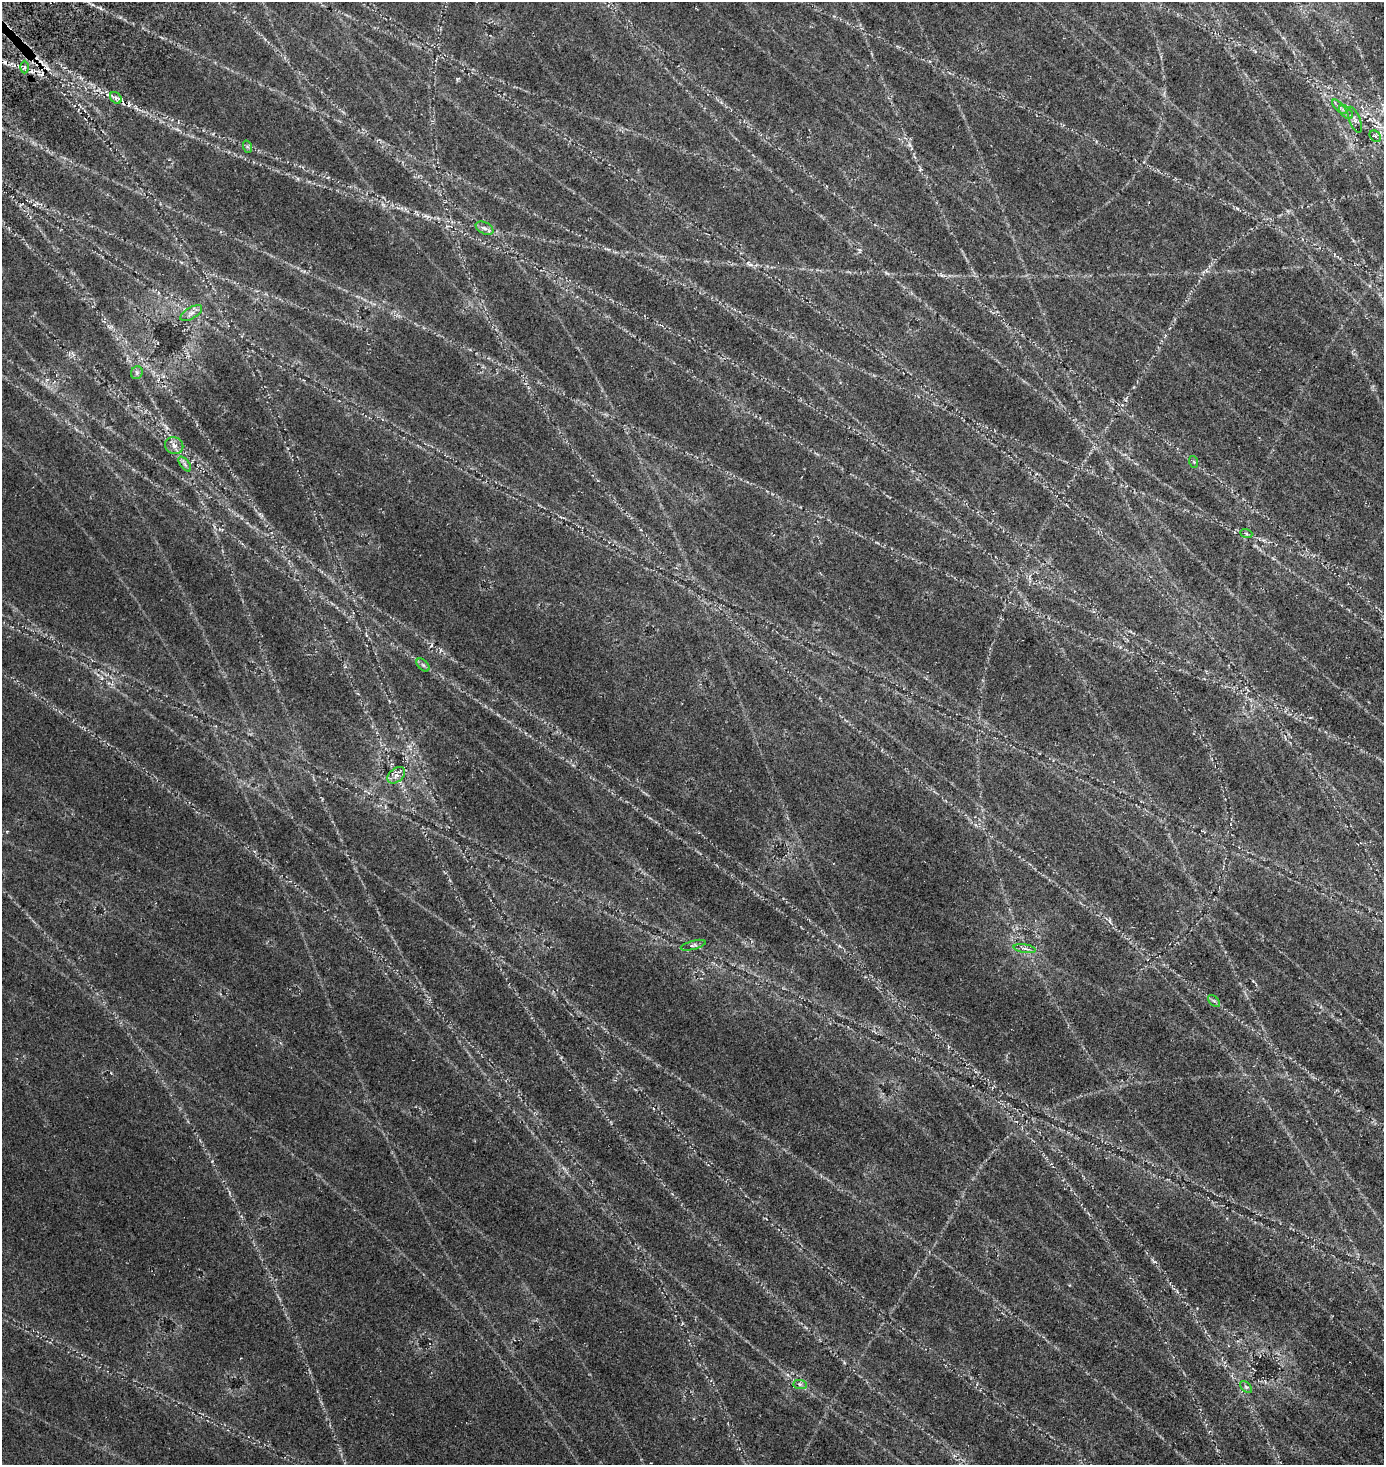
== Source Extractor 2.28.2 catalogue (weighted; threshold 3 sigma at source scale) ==
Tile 6 of 4 x 4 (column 2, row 2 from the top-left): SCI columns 1662-3043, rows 3176-4638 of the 6331 x 6330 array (HDU 1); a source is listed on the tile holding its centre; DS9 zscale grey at full resolution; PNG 1386 x 1467 px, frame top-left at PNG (2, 2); each listed source drawn as its Kron ellipse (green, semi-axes under 4 px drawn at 4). Shown black and unused: <1% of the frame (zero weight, under 3 of 5 exposures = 11% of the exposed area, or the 3 px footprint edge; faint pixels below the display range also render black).
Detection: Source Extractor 2.28.2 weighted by HDU 2 'WHT'; one run over the whole footprint, this tile lists its part. Background 0.14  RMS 0.026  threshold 0.115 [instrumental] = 3 sigma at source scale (4.5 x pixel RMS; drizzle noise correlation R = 1.50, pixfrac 1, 0.05/0.05 arcsec/px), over >= 5 px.
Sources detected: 22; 1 cosmic-ray / hot-pixel residue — neither listed nor drawn; the other 21 listed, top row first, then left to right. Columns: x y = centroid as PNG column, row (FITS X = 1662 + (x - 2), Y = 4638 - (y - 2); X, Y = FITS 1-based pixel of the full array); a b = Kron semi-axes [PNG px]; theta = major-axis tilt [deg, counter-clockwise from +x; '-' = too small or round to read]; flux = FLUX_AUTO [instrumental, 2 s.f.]
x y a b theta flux
24 67 6 4 90 5.3
116 98 6 5 - 6.5
1339 107 9 3 -45 5.5
1346 112 8 5 -45 7
1355 120 14 5 -68 9
1375 136 6 5 - 4.6
248 147 6 4 -71 3.5
485 228 9 6 -27 7.8
191 313 12 5 30 10
137 373 6 6 - 5.5
174 446 9 8 - 12
1194 462 6 3 -72 2.6
185 464 8 4 -53 5.8
1246 533 6 4 -20 3
423 665 8 4 -45 4.9
396 775 10 6 40 12
693 945 13 4 15 6.7
1025 949 11 4 -10 7.8
1214 1001 7 4 -45 4
800 1384 7 4 -1 5.3
1246 1387 7 4 -44 4.6
Unlisted compact peaks at least as high as the median listed source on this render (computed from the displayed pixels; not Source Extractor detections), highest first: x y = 167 428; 1237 208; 212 1161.